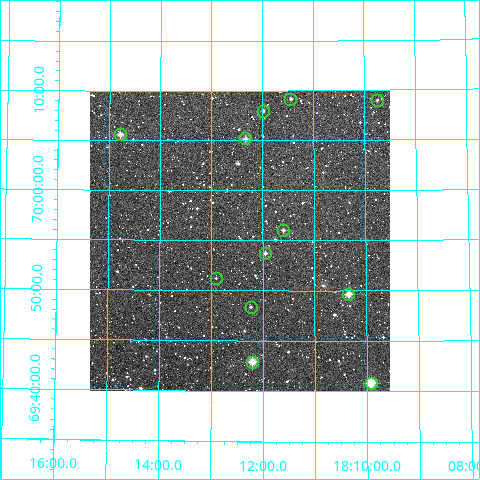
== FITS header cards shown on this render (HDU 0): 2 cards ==
NAXIS1  =                  300
NAXIS2  =                  300

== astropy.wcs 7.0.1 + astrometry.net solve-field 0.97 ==
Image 300 x 300 px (HDU 0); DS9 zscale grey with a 90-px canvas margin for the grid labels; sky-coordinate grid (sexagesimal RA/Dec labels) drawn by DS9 from the SOLVED WCS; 12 Tycho-2 reference stars matched to detected sources circled (green)
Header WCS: RA---TAN/DEC--TAN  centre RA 18:12:27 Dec +69:55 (273.11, +69.92 deg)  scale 6 arcsec/px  FOV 30.0' x 30.0'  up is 0 deg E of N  parity normal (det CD < 0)
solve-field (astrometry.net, Tycho-2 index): VERIFIED the header's WCS against the Tycho-2 star catalogue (verified at 2 index scales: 11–12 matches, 0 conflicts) and refined it, rather than solving blind
Solved WCS: RA---TAN-SIP/DEC--TAN-SIP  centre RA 18:12:27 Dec +69:55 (273.11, +69.92 deg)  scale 6 arcsec/px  FOV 30.0' x 30.0'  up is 0 deg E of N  parity normal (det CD < 0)
The solver's refit moves the header's centre by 2.9 arcsec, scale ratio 1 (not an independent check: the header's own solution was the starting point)
Tycho-2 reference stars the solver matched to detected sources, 12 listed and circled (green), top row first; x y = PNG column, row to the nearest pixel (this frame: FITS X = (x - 90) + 1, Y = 300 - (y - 92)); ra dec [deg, ICRS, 3 dp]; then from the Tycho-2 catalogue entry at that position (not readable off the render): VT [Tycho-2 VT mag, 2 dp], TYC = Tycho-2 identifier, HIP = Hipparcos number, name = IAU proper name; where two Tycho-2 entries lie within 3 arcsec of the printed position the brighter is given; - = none
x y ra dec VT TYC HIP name
290 100 272.861 +70.153 11.74 4433-688-1 - -
377 101 272.437 +70.150 12.06 4433-829-1 - -
263 112 272.995 +70.133 11.00 4433-564-1 - -
120 135 273.696 +70.093 9.94 4433-902-1 - -
245 139 273.083 +70.087 10.49 4433-984-1 - -
283 231 272.900 +69.934 11.57 4433-671-1 - -
265 254 272.988 +69.895 11.29 4433-1403-1 - -
216 279 273.227 +69.854 12.04 4433-462-1 - -
348 295 272.585 +69.827 9.35 4433-1518-1 - -
251 308 273.058 +69.806 11.58 4433-990-1 - -
252 363 273.051 +69.715 9.23 4433-826-1 - -
371 384 272.481 +69.680 8.71 4433-935-1 89005 -